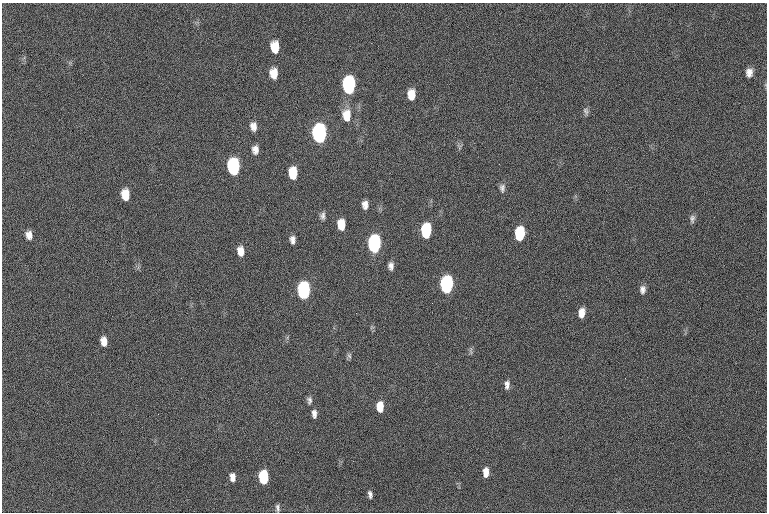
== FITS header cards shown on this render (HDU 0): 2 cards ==
NAXIS1  =                 765  / length of data axis 1
NAXIS2  =                 510  / length of data axis 2

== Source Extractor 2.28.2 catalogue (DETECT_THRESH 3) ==
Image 765 x 510 px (HDU 0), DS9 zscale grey, 1 PNG px = 1 image px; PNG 769 x 514 px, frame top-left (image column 1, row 510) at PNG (2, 3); no overlay
Background 153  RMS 16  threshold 48.6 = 3 sigma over >= 5 px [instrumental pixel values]
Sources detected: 40; all 40 listed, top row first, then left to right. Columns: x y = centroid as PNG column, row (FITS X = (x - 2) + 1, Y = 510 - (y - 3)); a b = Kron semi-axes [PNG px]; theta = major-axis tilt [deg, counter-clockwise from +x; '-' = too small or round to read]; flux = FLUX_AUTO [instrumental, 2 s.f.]
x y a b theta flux
275 47 10 7 -85 19000
273 73 10 7 -84 13000
749 73 8 6 83 6900
349 85 12 8 -90 200000
411 94 10 7 -89 13000
586 111 10 6 -66 2900
346 115 15 10 -88 17000
253 126 10 7 -81 7100
319 134 11 8 -89 380000
255 150 9 7 -88 6500
233 167 11 8 -85 180000
293 173 10 7 -87 27000
502 188 11 7 88 4100
125 194 10 7 -85 17000
365 205 8 6 -87 6300
323 216 10 6 89 3900
692 219 11 6 90 3600
341 224 9 6 -87 18000
426 231 11 7 87 84000
519 234 10 7 85 62000
29 235 9 7 -81 6800
292 240 7 5 -86 4900
374 244 11 7 90 270000
241 251 10 7 -82 9400
391 266 8 6 -90 5000
446 285 11 7 87 280000
642 289 9 7 89 5100
303 290 11 7 -89 260000
582 313 9 6 85 10000
104 341 9 6 -82 9100
349 355 8 6 -74 2300
507 385 10 6 87 4900
309 400 10 6 -85 3500
380 407 10 6 -87 18000
314 414 9 5 -85 4900
486 472 10 6 89 11000
232 477 8 5 -84 7100
263 477 10 6 -88 91000
370 494 8 4 -79 3500
277 508 9 5 -85 3100